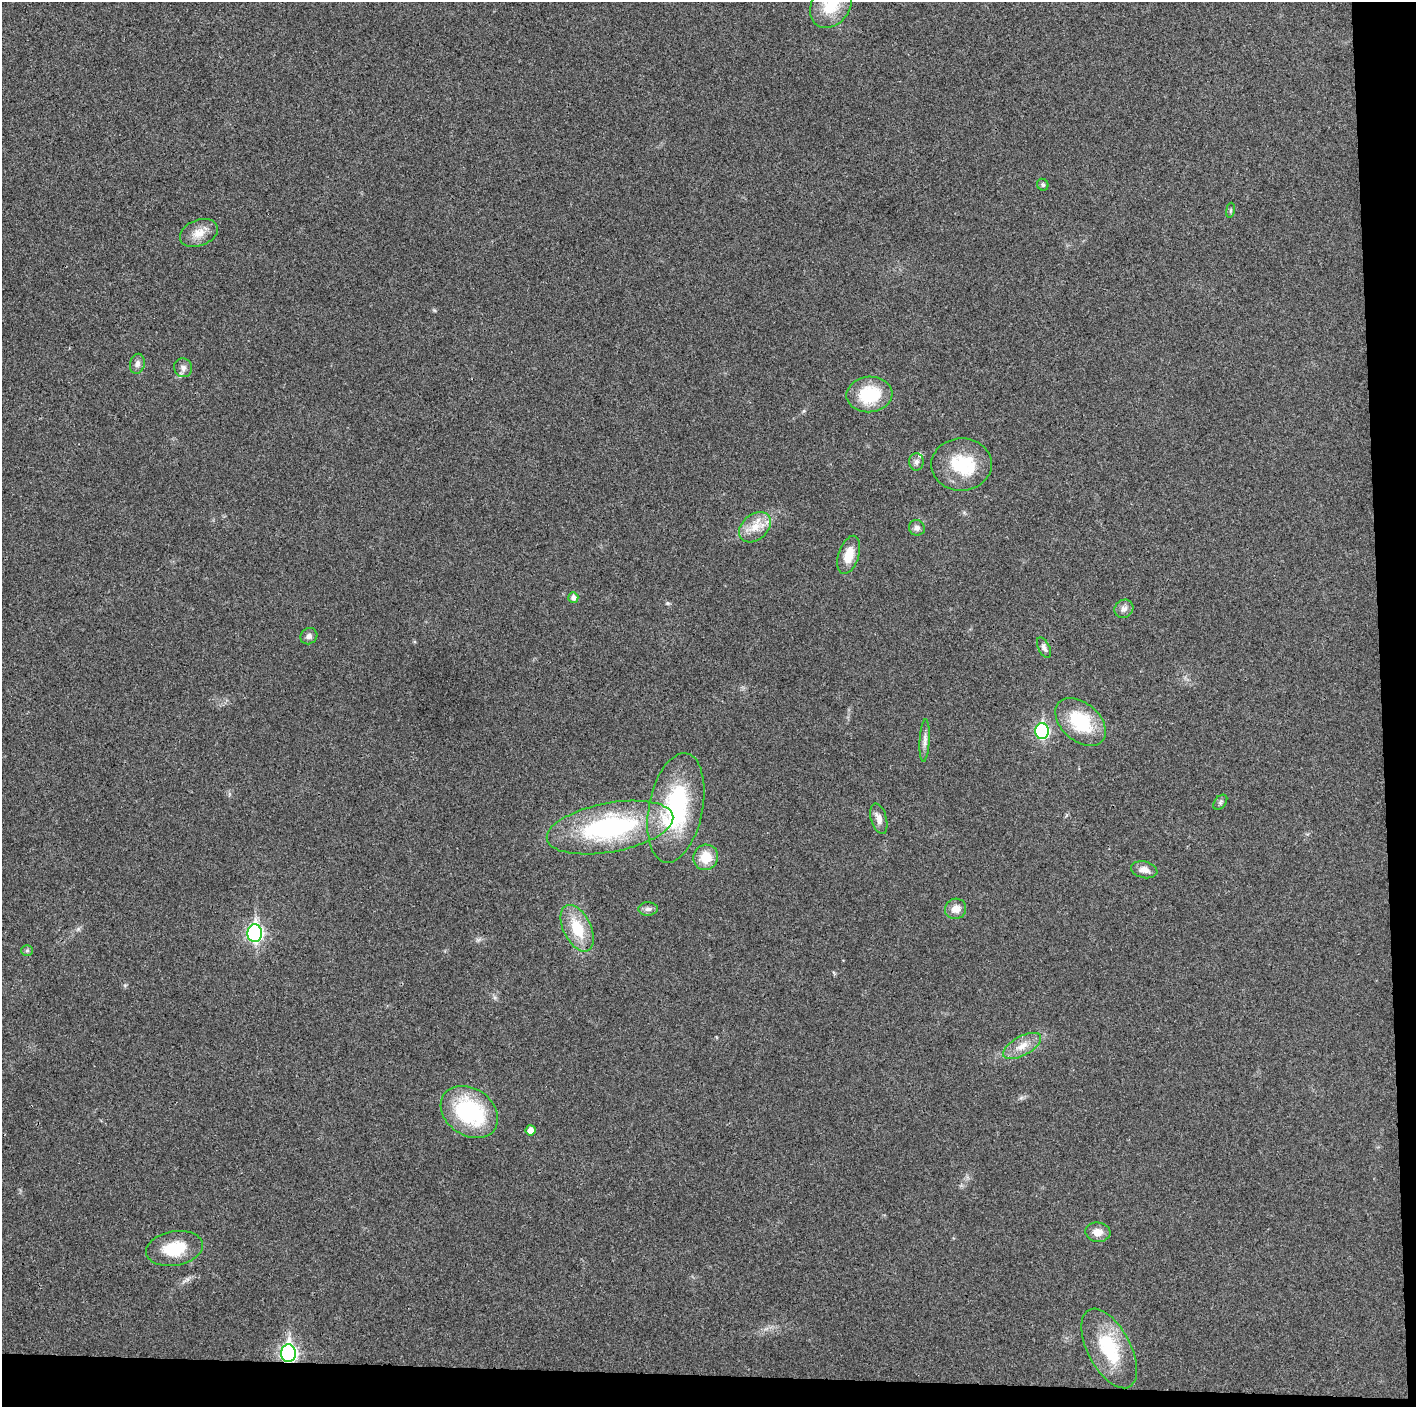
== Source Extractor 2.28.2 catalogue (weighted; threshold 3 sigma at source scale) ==
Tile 9 of 3 x 3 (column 3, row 3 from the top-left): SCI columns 2829-4242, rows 19-1423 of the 4249 x 4237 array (HDU 1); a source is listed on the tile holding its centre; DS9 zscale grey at full resolution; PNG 1418 x 1409 px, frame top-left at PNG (2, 2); each listed source drawn as its Kron ellipse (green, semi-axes under 4 px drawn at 4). Shown black and unused: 5% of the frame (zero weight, under 3 of 4 exposures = <1% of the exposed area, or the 3 px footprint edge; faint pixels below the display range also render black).
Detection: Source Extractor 2.28.2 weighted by HDU 2 'WHT'; one run over the whole footprint, this tile lists its part. Background 0.0197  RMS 0.0056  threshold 0.025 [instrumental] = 3 sigma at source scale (4.5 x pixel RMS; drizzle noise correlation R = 1.50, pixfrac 1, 0.05/0.05 arcsec/px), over >= 5 px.
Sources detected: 38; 1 inside a brighter listed object's ellipse — not listed separately; the other 37 listed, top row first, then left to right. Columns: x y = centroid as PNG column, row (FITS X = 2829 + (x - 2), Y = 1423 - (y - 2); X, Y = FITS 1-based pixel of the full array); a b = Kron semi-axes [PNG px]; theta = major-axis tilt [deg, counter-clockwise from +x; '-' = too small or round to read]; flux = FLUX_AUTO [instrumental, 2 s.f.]
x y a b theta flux
831 4 25 19 58 20
1043 185 6 5 - 1.1
1230 210 7 4 81 0.85
199 233 20 13 22 7.2
137 364 10 7 75 2.3
183 368 9 9 - 2.6
869 394 23 18 4 27
916 462 9 7 88 2
962 464 30 26 2 26
755 527 18 13 41 8.8
917 528 8 7 - 2
849 555 20 10 72 10
573 598 5 5 - 2.4
1124 609 10 8 33 2.6
309 636 9 7 35 2.1
1044 647 11 5 -64 1.9
1081 722 29 19 -41 29
1042 731 8 7 - 68
925 740 21 5 87 3.1
1220 802 8 5 51 1.3
676 808 55 27 79 63
879 819 16 8 -74 3.7
610 827 64 24 10 89
706 857 13 12 - 10
1144 870 13 8 -13 3.8
648 909 10 6 1 2
956 909 11 10 - 4.8
577 928 25 13 -64 18
255 933 9 7 88 130
27 950 6 5 - 0.89
1022 1046 21 9 29 7
469 1112 31 23 -34 56
531 1130 5 5 - 4.9
1098 1232 12 9 -7 4.9
175 1248 29 17 10 20
1109 1348 43 21 -62 33
288 1353 9 7 89 150
Overlapping masked pixels (flux is a lower limit): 1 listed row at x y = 288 1353
Isophote crosses this tile's border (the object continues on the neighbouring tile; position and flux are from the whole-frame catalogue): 1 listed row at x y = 831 4
Unlisted compact peaks at least as high as the median listed source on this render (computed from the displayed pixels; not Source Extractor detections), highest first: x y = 667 603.